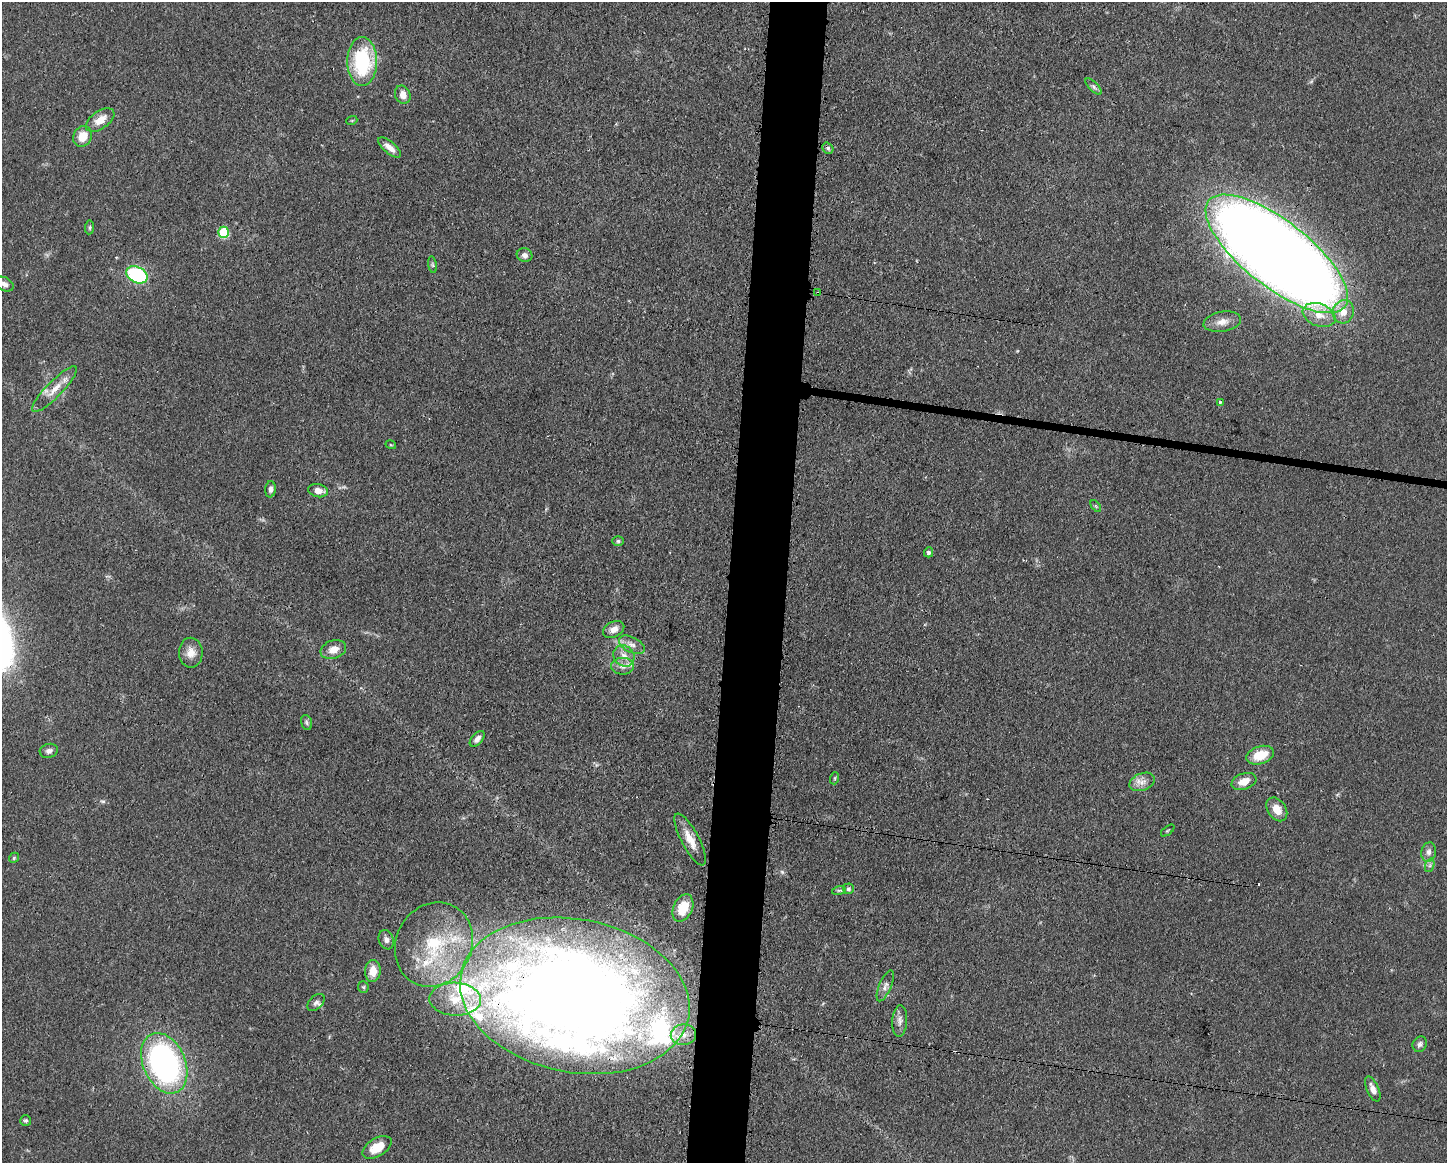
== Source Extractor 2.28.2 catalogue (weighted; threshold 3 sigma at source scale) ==
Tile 8 of 3 x 4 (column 2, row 3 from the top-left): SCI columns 1563-3007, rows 1164-2324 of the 4683 x 4649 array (HDU 1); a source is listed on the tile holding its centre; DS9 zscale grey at full resolution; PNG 1449 x 1165 px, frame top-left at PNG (2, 2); each listed source drawn as its Kron ellipse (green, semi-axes under 4 px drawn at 4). Shown black and unused: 4% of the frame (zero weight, under 3 of 4 exposures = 1% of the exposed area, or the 3 px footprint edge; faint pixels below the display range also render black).
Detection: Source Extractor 2.28.2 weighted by HDU 2 'WHT'; one run over the whole footprint, this tile lists its part. Background 0.0591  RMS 0.0043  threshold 0.0194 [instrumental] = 3 sigma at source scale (4.5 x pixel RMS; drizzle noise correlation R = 1.50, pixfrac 1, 0.05/0.05 arcsec/px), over >= 5 px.
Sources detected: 77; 1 inside a brighter object's white glare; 1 cosmic-ray / hot-pixel residue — neither listed nor drawn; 11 inside a brighter listed object's ellipse — not listed separately; the other 64 listed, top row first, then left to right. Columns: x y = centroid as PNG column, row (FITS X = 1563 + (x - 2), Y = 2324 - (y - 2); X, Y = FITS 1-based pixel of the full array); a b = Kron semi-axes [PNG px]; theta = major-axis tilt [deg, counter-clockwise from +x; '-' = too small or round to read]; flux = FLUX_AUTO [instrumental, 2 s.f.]
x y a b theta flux
362 62 24 15 90 35
1093 87 10 4 -46 1.2
403 95 9 7 -66 3.6
100 120 16 9 35 5.4
352 120 5 3 - 0.47
82 136 11 9 61 7
390 147 14 6 -39 3.5
828 148 6 5 - 0.89
90 227 7 4 84 0.7
224 232 5 5 - 26
1277 254 86 33 -38 1100
525 255 8 6 -17 1.7
432 265 8 4 -81 0.82
137 275 11 8 -26 40
4 284 10 6 -28 2
818 293 3 2 - 0.4
1343 312 12 10 68 5.6
1319 315 17 11 -21 6.7
1222 322 19 10 10 4.4
54 389 31 8 46 6.3
1220 402 3 3 - 1.5
391 445 5 3 - 0.43
270 489 8 5 85 1.7
318 491 10 6 -13 3.3
1096 506 7 3 -53 0.53
618 541 6 5 - 0.78
929 552 5 4 - 1.1
614 629 11 7 28 3.3
632 645 14 7 -26 3.1
333 649 13 9 20 4.2
191 653 15 12 -88 4.6
624 656 11 10 - 3.7
623 666 11 8 0 2.8
306 722 7 5 -73 0.91
477 739 9 5 49 1.8
49 751 9 7 14 1.9
1260 755 14 8 18 10
835 778 6 4 72 0.57
1244 781 13 8 19 4.8
1142 782 13 8 20 3.3
1277 809 13 9 -55 4.9
1168 831 8 3 38 0.53
690 839 29 9 -62 6.6
1429 852 10 7 80 2
14 858 5 4 - 0.59
1430 865 7 4 72 0.99
848 889 5 5 - 0.89
839 890 7 4 18 0.67
683 908 14 9 65 11
386 940 10 7 -70 1.8
434 944 43 38 63 40
373 971 11 8 88 6.1
885 986 16 6 67 2.1
363 987 6 5 - 0.71
575 996 116 76 -11 650
455 999 26 16 -2 13
316 1002 10 6 44 1.4
900 1021 16 7 87 2.5
683 1035 13 10 9 4.6
1420 1044 8 7 - 1.5
164 1063 32 21 -66 120
1373 1089 13 6 -66 3.1
26 1120 5 5 - 0.84
377 1147 16 9 31 7.9
Overlapping masked pixels (flux is a lower limit): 5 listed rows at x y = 1277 254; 137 275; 818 293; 1343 312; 575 996